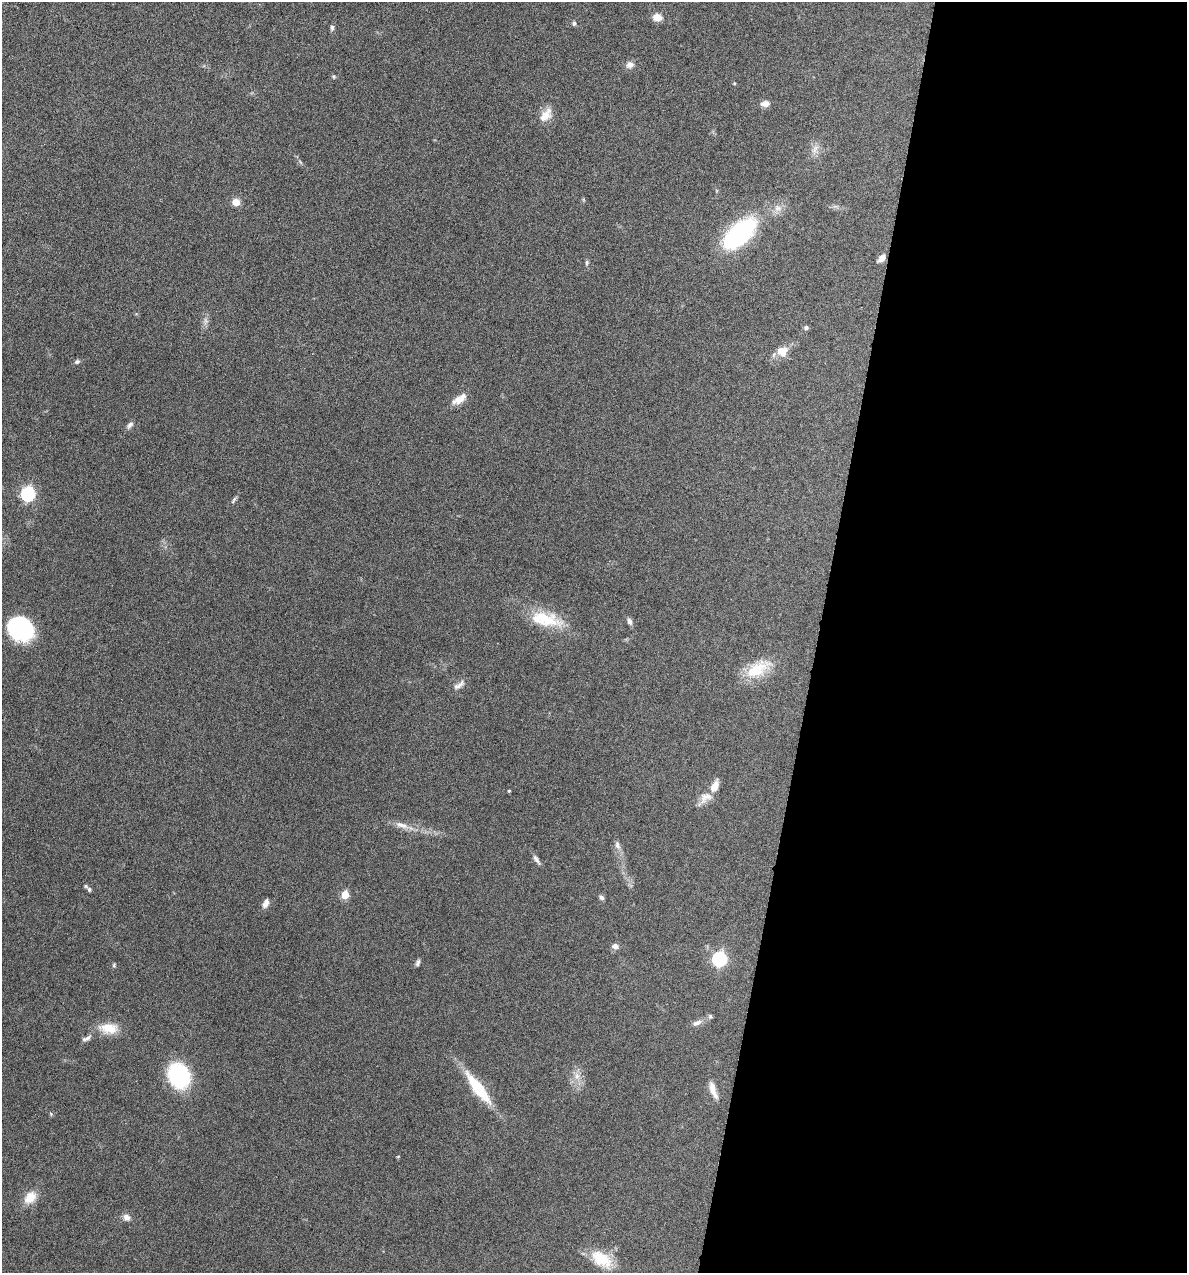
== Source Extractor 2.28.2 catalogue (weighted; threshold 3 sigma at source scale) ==
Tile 12 of 4 x 4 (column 4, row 3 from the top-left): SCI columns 3678-4862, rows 1272-2542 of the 5105 x 5085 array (HDU 1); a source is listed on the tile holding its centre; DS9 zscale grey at full resolution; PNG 1189 x 1275 px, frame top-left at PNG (2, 2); no overlay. Shown black and unused: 31% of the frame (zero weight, under 4 of 8 exposures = <1% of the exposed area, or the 3 px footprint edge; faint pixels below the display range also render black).
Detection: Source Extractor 2.28.2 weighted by HDU 2 'WHT'; one run over the whole footprint, this tile lists its part. Background 0.189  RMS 0.0062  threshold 0.0253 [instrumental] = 3 sigma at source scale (4.09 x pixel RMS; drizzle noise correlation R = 1.36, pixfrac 0.8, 0.05/0.05 arcsec/px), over >= 5 px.
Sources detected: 54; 1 inside a brighter listed object's ellipse — not listed separately; the other 53 listed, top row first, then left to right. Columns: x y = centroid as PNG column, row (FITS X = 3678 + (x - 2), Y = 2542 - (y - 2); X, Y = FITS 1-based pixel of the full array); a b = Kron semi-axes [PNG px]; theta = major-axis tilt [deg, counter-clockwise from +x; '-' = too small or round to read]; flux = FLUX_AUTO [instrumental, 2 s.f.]
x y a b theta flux
657 17 9 8 - 5.4
574 23 6 5 - 1
332 28 8 5 89 1.3
630 65 9 8 - 3
334 77 6 5 - 0.86
734 83 4 3 - 0.51
765 104 10 7 4 3.6
546 115 21 12 51 6.5
815 149 12 6 71 3
236 202 9 8 - 4.9
778 208 11 9 26 3.9
739 234 27 13 43 110
882 258 10 6 46 2.9
587 263 6 5 - 1
206 321 10 6 -90 2.2
806 327 5 4 - 1.6
780 350 17 9 15 5.7
77 362 7 6 - 1.2
459 399 21 9 32 5.8
130 425 10 6 49 1.8
28 493 6 6 - 100
234 500 13 3 59 1.3
545 619 45 17 -12 23
630 621 8 5 -71 2
20 628 22 19 -30 66
757 669 36 17 30 19
459 685 19 6 34 3
714 786 14 7 65 6.4
509 791 4 3 - 0.54
705 797 19 12 33 5.8
402 825 21 8 -17 5.3
617 845 11 6 -73 2.4
536 859 14 5 -55 2.1
89 889 8 5 -43 1.5
345 895 5 5 - 18
601 898 6 5 - 1.5
265 903 10 6 68 2.8
615 946 8 6 2 2.6
720 959 7 6 - 94
418 963 9 5 68 1.4
114 965 6 4 89 0.73
710 1016 7 5 -58 1
697 1023 13 6 26 2.8
109 1028 25 13 -6 11
88 1038 10 6 40 2.1
179 1076 18 15 -67 68
577 1076 11 7 90 4
478 1088 45 11 -53 24
713 1090 21 6 -70 5
398 1156 5 3 - 0.46
30 1197 16 12 47 8.4
126 1217 10 8 -35 2.8
601 1259 29 16 -33 16